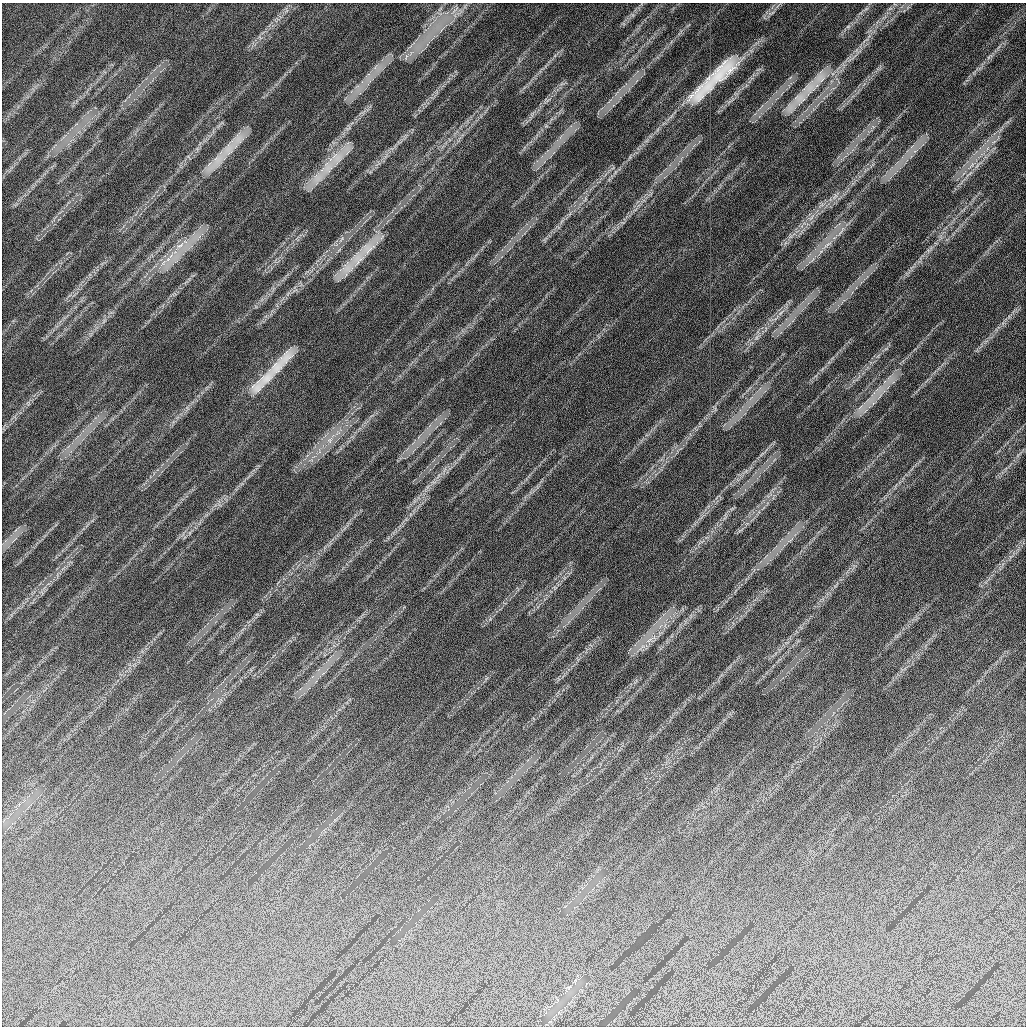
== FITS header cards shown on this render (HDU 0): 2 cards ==
NAXIS1  =                 1024 /fastest changing axis
NAXIS2  =                 1024 /next to fastest changing axis

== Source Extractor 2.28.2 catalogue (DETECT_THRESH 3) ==
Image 1024 x 1024 px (HDU 0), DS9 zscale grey, 1 PNG px = 1 image px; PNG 1028 x 1028 px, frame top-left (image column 1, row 1024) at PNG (2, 3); no overlay
Background 657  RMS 19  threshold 58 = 3 sigma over >= 5 px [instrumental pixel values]
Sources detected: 19; all 19 listed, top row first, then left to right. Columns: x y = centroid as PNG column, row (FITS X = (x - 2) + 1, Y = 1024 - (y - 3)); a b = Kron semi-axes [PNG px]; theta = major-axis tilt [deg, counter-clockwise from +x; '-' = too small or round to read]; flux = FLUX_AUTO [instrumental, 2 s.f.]
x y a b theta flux
866 9 7 4 19 2600
455 10 16 2 44 3900
848 26 7 4 1 2600
820 78 17 15 25 23000
714 79 92 18 43 92000
800 98 19 15 0 24000
228 149 18 11 89 15000
217 159 13 11 19 14000
328 168 14 12 44 17000
835 196 11 4 57 4500
827 244 16 3 33 5900
180 246 14 5 31 9400
368 248 20 16 26 23000
358 258 21 15 77 23000
168 259 7 5 44 5200
277 367 33 17 43 40000
257 387 24 18 38 26000
329 440 7 6 - 5300
649 640 9 4 32 4400